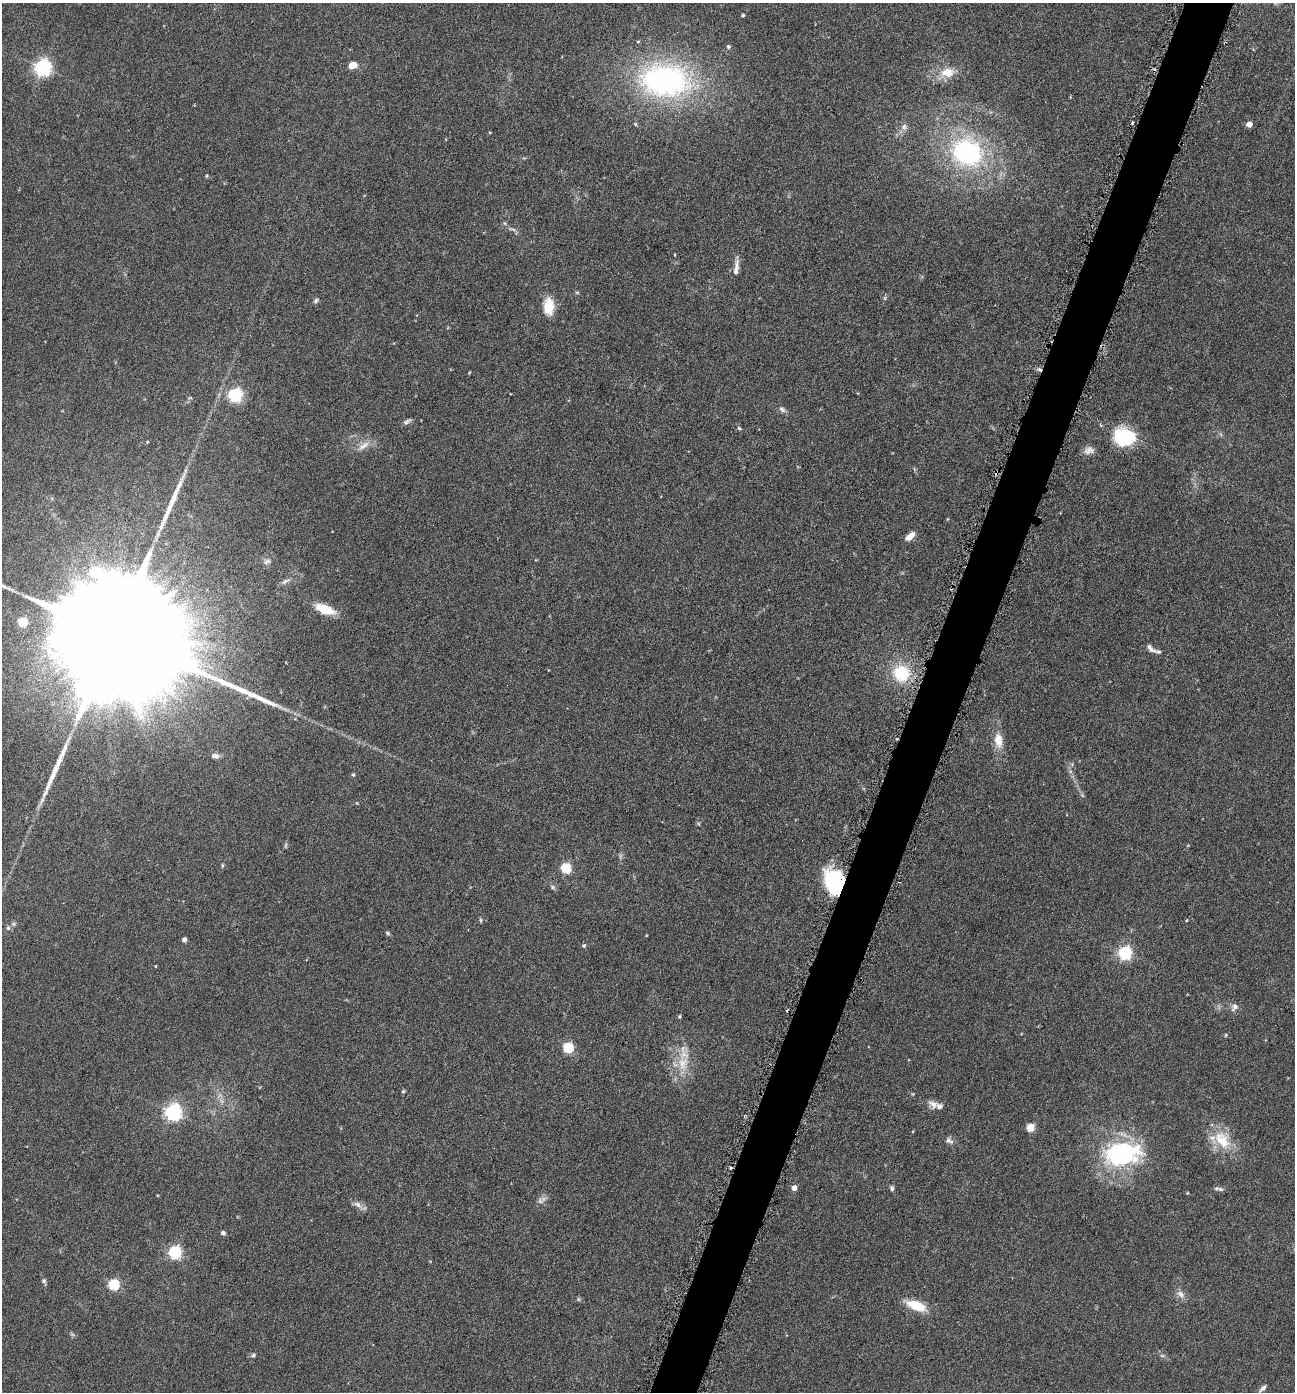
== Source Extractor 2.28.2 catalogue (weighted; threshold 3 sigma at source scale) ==
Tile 10 of 4 x 4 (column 2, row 3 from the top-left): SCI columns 1573-2865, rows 1396-2785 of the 5592 x 5569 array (HDU 1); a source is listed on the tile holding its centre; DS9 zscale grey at full resolution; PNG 1297 x 1394 px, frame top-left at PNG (2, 3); no overlay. Shown black and unused: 4% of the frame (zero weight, under 3 of 6 exposures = <1% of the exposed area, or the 3 px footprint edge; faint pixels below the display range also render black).
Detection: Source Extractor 2.28.2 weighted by HDU 2 'WHT'; one run over the whole footprint, this tile lists its part. Background 0.117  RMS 0.0071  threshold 0.0289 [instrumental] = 3 sigma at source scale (4.09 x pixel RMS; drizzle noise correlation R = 1.36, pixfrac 0.8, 0.05/0.05 arcsec/px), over >= 5 px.
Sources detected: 92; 5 too faint to see at this stretch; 2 inside a brighter object's white glare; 3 cosmic-ray / hot-pixel residue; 2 long thin detections or spike segments (spike, bleed or trail) — not listed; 1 inside a brighter listed object's ellipse — not listed separately; the other 79 listed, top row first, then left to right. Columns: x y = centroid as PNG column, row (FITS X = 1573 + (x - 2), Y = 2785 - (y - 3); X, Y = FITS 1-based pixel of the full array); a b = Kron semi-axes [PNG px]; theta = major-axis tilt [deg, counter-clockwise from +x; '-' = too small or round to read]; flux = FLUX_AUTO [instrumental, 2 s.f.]
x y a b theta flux
743 15 4 3 - 0.85
728 46 6 5 - 1.3
352 65 9 7 15 6.8
42 68 6 6 - 260
947 72 20 13 8 12
665 80 71 46 -2 150
1132 123 3 2 - 0.92
635 124 5 4 - 0.81
1249 124 4 4 - 6.9
904 127 10 9 - 3.2
967 152 33 29 -23 100
206 176 5 3 - 0.68
512 229 16 4 -15 2.3
736 267 24 6 83 4.9
885 298 6 4 71 1
316 301 8 5 53 1.5
549 306 21 12 -89 14
1039 370 6 4 -44 1.4
235 395 6 6 - 140
782 409 11 6 -37 2.2
407 421 13 5 32 2
739 428 6 4 -32 1
1127 436 21 21 - 32
147 442 3 3 - 0.62
364 446 20 8 32 6.2
1089 450 13 9 13 4
910 536 12 6 39 6.1
267 562 11 7 25 2.7
285 581 14 5 28 2.4
325 609 19 8 -21 19
22 622 5 5 - 39
113 634 84 22 -27 87000
1151 648 16 7 -40 4
901 673 16 16 - 31
998 740 19 10 -85 9.9
215 756 11 6 -6 3
353 774 5 4 - 1
699 824 6 3 -70 0.73
285 845 8 4 89 1
620 856 10 3 79 1.3
222 865 7 3 82 0.78
566 868 5 5 - 46
834 881 25 18 -66 57
553 887 8 5 -29 1.4
481 920 7 4 -77 0.89
1187 920 4 3 - 0.5
13 924 7 6 - 1.4
8 928 7 5 -88 1.6
388 933 6 4 -42 1.1
184 940 4 4 - 2.7
584 946 5 5 - 1.2
1125 953 6 6 - 120
155 966 3 3 - 0.54
1234 1007 11 8 50 3.3
679 1016 4 4 - 0.95
1226 1035 5 4 - 0.79
568 1048 5 5 - 53
683 1063 27 14 80 17
403 1091 4 4 - 1
933 1104 13 9 -33 4.2
173 1112 6 6 - 230
1030 1128 5 5 - 23
949 1140 12 8 -33 2.7
1222 1140 31 19 -51 21
1122 1155 41 26 6 93
794 1188 5 4 - 5.5
892 1188 6 5 - 1.5
1220 1189 10 5 -17 1.8
1187 1193 3 2 - 0.51
540 1201 10 8 -83 2.9
358 1205 16 6 -35 3.7
223 1233 5 4 - 2
175 1252 6 6 - 100
44 1281 8 5 -71 1.6
113 1285 5 5 - 61
1181 1294 14 9 -40 3.9
916 1305 23 10 -21 17
253 1355 6 5 - 1.1
1263 1388 11 5 43 2.2
Overlapping masked pixels (flux is a lower limit): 2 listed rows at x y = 1039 370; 834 881